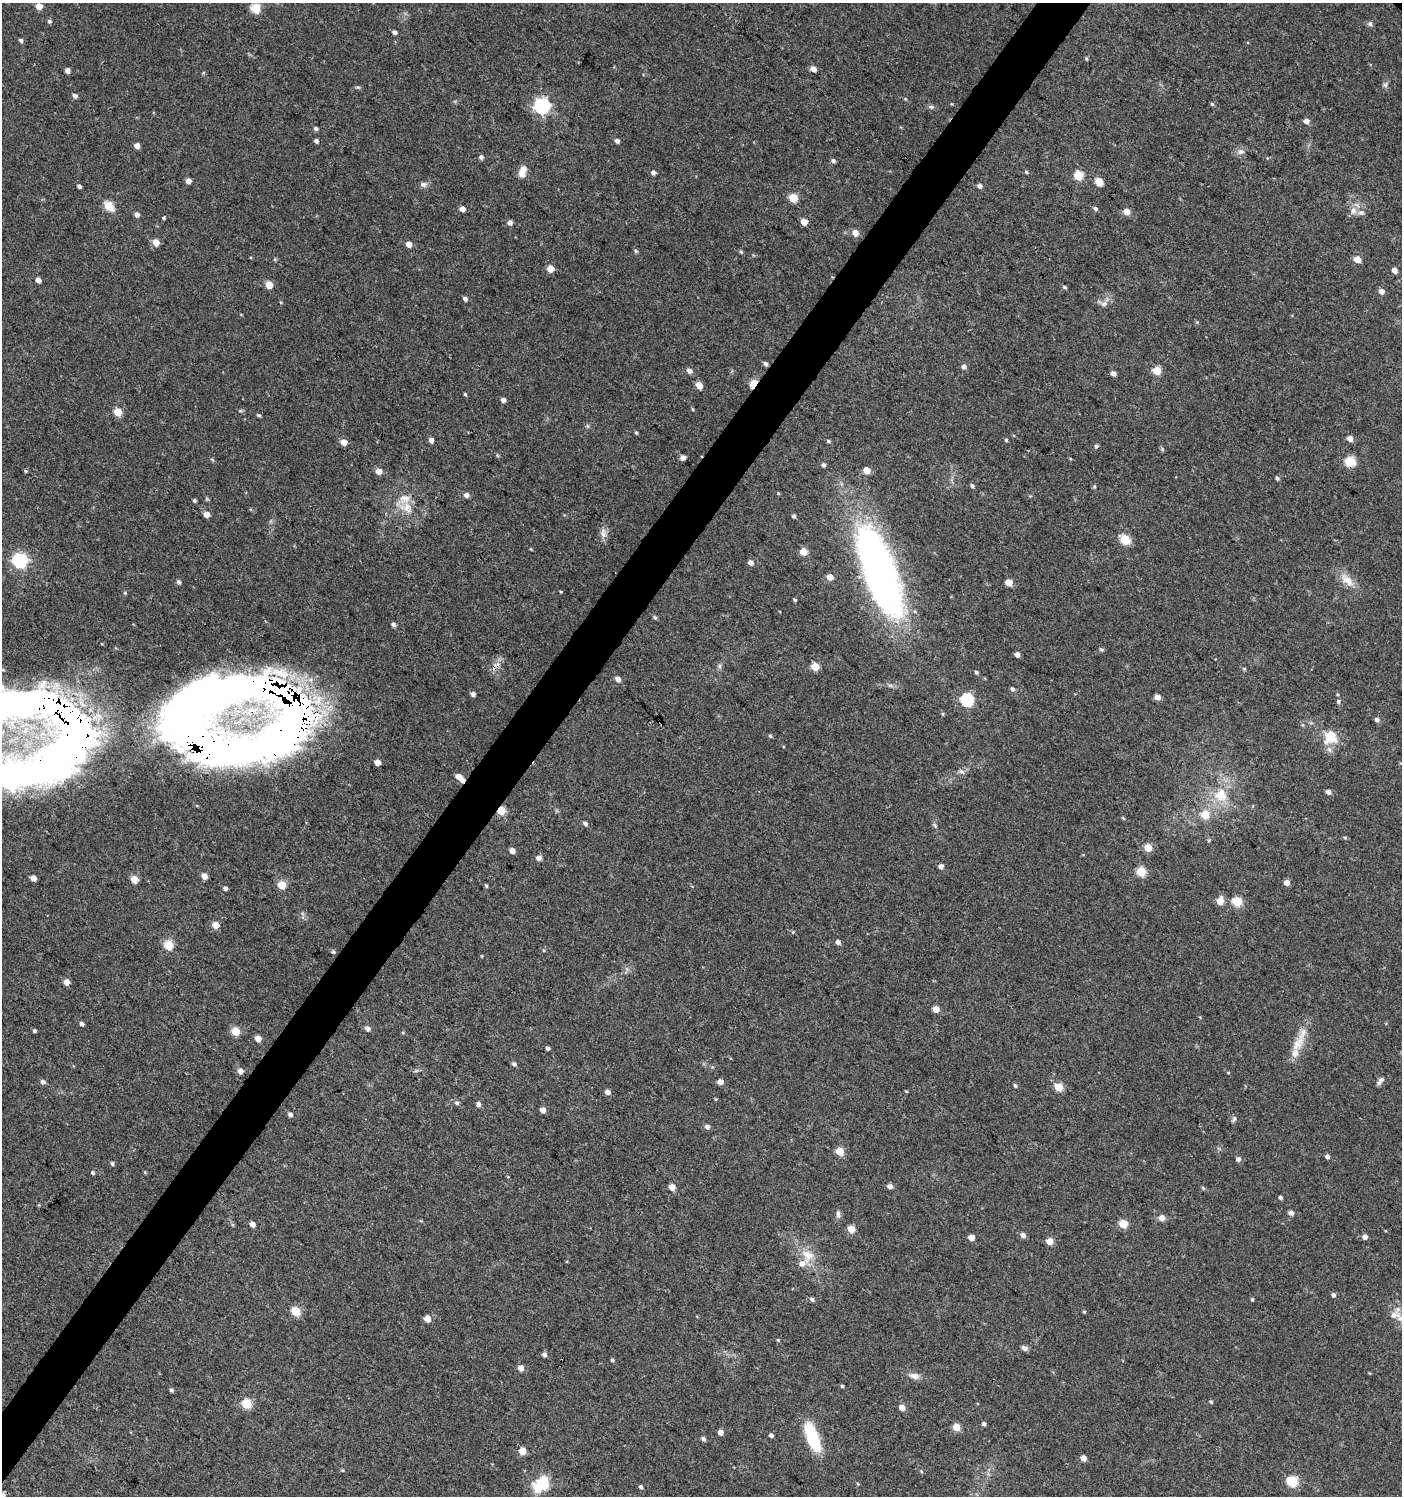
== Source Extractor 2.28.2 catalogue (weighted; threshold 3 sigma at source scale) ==
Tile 7 of 4 x 4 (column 3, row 2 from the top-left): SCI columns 3043-4442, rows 2990-4483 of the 6018 x 5985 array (HDU 1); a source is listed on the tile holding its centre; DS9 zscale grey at full resolution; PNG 1404 x 1498 px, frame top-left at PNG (2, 3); no overlay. Shown black and unused: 4% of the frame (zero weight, under 3 of 4 exposures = <1% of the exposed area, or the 3 px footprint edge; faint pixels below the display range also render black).
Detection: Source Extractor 2.28.2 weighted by HDU 2 'WHT'; one run over the whole footprint, this tile lists its part. Background 0.0233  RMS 0.004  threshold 0.018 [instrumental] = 3 sigma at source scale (4.5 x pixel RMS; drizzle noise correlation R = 1.50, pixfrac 1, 0.0396/0.0396 arcsec/px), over >= 5 px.
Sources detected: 243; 1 inside a brighter object's white glare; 2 cosmic-ray / hot-pixel residue — not listed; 5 inside a brighter listed object's ellipse — not listed separately; the other 235 listed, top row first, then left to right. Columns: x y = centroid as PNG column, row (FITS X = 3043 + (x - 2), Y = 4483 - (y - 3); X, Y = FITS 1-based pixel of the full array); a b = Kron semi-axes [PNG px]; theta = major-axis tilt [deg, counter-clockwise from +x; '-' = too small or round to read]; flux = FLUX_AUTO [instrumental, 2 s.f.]
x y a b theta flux
39 6 5 5 - 5
255 8 5 5 - 20
49 21 5 5 - 0.87
1370 24 7 6 - 1.1
394 32 5 5 - 1.1
21 40 5 4 - 0.92
1086 59 5 4 - 0.54
813 69 5 4 - 3.5
67 70 4 4 - 2.3
1385 85 7 6 - 0.98
358 87 8 4 -8 0.57
75 96 5 4 - 1.7
905 99 5 3 - 0.36
1212 104 6 4 -44 0.55
542 106 6 6 - 100
931 107 7 5 -11 0.92
1306 121 5 4 - 2.6
316 129 5 4 - 1
316 141 5 4 - 1.1
617 141 5 4 - 1.5
137 146 4 4 - 2.8
1241 152 10 8 11 1.9
481 157 5 5 - 1.3
833 161 6 5 - 0.95
522 171 13 8 68 4
653 172 5 5 - 1.3
1026 172 5 4 - 0.55
1078 176 5 5 - 16
188 181 4 4 - 3.2
1099 182 9 7 -50 3.8
423 184 9 7 -5 1.4
79 186 4 4 - 1
980 186 5 4 - 1.8
793 198 5 5 - 12
109 206 15 9 -45 4.5
1095 208 5 4 - 0.96
462 209 4 4 - 3.1
1353 211 11 8 74 2.5
1126 212 5 5 - 4
137 214 5 4 - 1.9
163 218 4 4 - 0.53
510 222 5 5 - 1.7
803 222 5 4 - 4.5
855 232 6 5 - 3.5
156 242 5 5 - 5.5
409 244 5 4 - 3.2
636 251 6 4 -45 0.69
741 252 5 4 - 0.49
275 259 6 3 72 0.45
1358 259 5 4 - 5.8
550 269 5 5 - 6.2
1395 270 5 4 - 2.3
38 280 4 4 - 2.6
269 285 5 5 - 7.7
1065 287 6 4 -28 0.64
1382 291 5 5 - 2.5
465 298 5 4 - 1.4
1104 304 9 7 35 1.6
765 364 5 4 - 1.1
964 367 5 5 - 1.6
1157 370 5 5 - 11
689 371 5 5 - 2
1114 374 5 4 - 1.7
753 384 5 4 - 16
699 385 5 4 - 5.2
465 394 4 4 - 0.5
503 400 4 4 - 1.7
692 409 5 3 - 0.39
118 412 5 5 - 12
259 415 5 4 - 0.6
588 426 6 4 -89 0.59
636 433 5 4 - 0.55
1350 439 5 5 - 2.8
431 440 5 4 - 2.1
1006 440 4 4 - 0.55
828 441 5 4 - 0.73
344 442 5 5 - 4.7
683 457 4 4 - 2.6
212 459 5 4 - 0.53
1350 462 5 5 - 25
823 465 5 4 - 1
867 470 5 5 - 7
25 471 4 3 - 0.54
378 471 5 5 - 3.6
1277 478 5 4 - 0.81
972 486 5 5 - 0.9
1094 486 5 4 - 0.52
466 495 5 5 - 1.9
194 500 4 3 - 0.65
406 507 23 13 -23 7.1
206 514 4 4 - 3.6
794 516 4 4 - 0.83
603 533 14 8 -86 2.4
1125 540 6 5 - 19
531 549 5 3 - 0.32
803 552 5 5 - 7.8
20 560 6 6 - 87
751 563 5 4 - 2.1
879 572 104 34 -69 160
830 577 5 4 - 4
1347 580 24 11 -40 5.3
178 582 5 5 - 0.91
1009 582 5 5 - 6.3
795 600 4 3 - 0.56
655 618 5 4 - 0.7
393 624 5 4 - 1.1
1101 650 6 4 -2 0.61
1017 654 4 4 - 2.2
719 666 6 6 - 0.87
815 667 5 5 - 11
1244 669 5 4 - 0.43
976 672 4 4 - 0.7
618 679 5 5 - 2.1
1012 689 5 5 - 0.96
473 694 4 4 - 1.6
201 696 123 64 66 280
1157 697 5 4 - 3.1
967 700 6 6 - 55
1338 702 5 5 - 0.78
943 714 5 3 - 0.41
1377 720 6 5 - 1.2
290 722 147 54 31 340
60 733 117 116 - 420
770 736 5 4 - 0.54
1330 737 20 19 - 9.2
377 762 4 4 - 3.5
961 772 9 5 -34 1.1
458 776 5 5 - 3.6
1328 792 5 5 - 1.4
1221 795 22 21 - 13
501 811 5 4 - 14
1205 815 5 5 - 10
1123 818 5 3 - 0.42
585 824 6 5 - 1.1
935 825 7 5 -68 0.77
1345 837 5 4 - 0.53
1148 848 5 5 - 9.8
512 851 5 4 - 2.8
539 858 6 5 - 1.6
941 866 4 4 - 2.1
1141 871 5 5 - 19
204 876 5 4 - 3.8
33 878 5 4 - 3.4
134 879 5 5 - 7.1
1287 882 5 5 - 2.6
282 885 5 5 - 13
486 886 5 3 - 0.56
225 888 4 4 - 1.3
1220 901 5 5 - 6.5
1237 902 5 5 - 21
215 925 5 4 - 5.9
793 932 5 4 - 0.47
838 942 5 4 - 1.6
169 945 5 5 - 18
333 952 5 5 - 0.68
627 969 7 4 -70 0.83
66 982 4 4 - 4.1
936 1009 5 4 - 4.9
81 1024 5 4 - 1
367 1028 5 5 - 1.8
34 1031 4 4 - 0.74
235 1031 5 5 - 13
258 1038 5 4 - 3.8
1298 1043 24 13 54 6.7
548 1048 4 4 - 0.99
514 1064 6 5 - 1
240 1071 5 4 - 2.7
416 1071 7 4 19 0.64
1228 1073 5 3 - 0.32
1380 1081 12 5 52 1.3
43 1082 6 5 - 1.3
720 1082 4 4 - 3
1015 1086 5 5 - 0.72
1059 1087 5 5 - 12
906 1091 5 3 - 0.32
607 1092 4 4 - 2.2
716 1099 4 4 - 0.39
457 1103 6 5 - 0.87
478 1104 5 4 - 1.5
543 1110 4 4 - 3
290 1115 5 5 - 1.3
1234 1119 9 5 73 0.93
707 1127 6 5 - 1.5
840 1151 5 5 - 11
1327 1156 4 4 - 1.3
1238 1159 5 5 - 1.3
112 1163 6 4 -73 0.67
93 1173 5 4 - 0.61
890 1186 5 4 - 1.9
672 1187 5 4 - 4.7
1203 1188 6 4 -46 0.5
1281 1197 4 4 - 0.95
1291 1213 5 5 - 1.9
838 1214 9 6 -86 1.4
1162 1218 7 6 - 2.3
252 1224 4 4 - 2.4
1123 1224 5 5 - 13
851 1229 5 5 - 7.1
1023 1235 6 6 - 1.6
1365 1237 4 4 - 2.1
971 1238 5 4 - 4.2
1050 1241 5 4 - 5.7
807 1255 20 17 -78 7.7
1333 1295 5 5 - 1.1
812 1299 6 5 - 0.97
1252 1299 4 3 - 0.52
296 1311 5 5 - 17
1084 1312 4 4 - 0.54
1394 1315 17 10 14 4
427 1319 5 4 - 5.1
778 1340 4 4 - 0.43
1024 1348 8 6 -35 1.3
544 1355 5 4 - 1.4
612 1360 4 4 - 0.66
521 1368 5 4 - 3.6
1369 1373 5 3 - 0.32
914 1376 14 8 -14 2.6
842 1386 4 4 - 0.55
171 1390 5 4 - 0.71
1211 1402 4 4 - 0.59
247 1404 5 5 - 18
902 1408 5 4 - 3.7
984 1424 5 4 - 0.86
956 1427 5 5 - 8.4
721 1432 4 4 - 2.7
771 1435 4 4 - 1.1
812 1437 32 11 -69 21
703 1439 5 4 - 1.1
522 1451 5 5 - 8
1083 1458 4 4 - 3.3
921 1471 5 4 - 0.46
1292 1481 6 5 - 27
541 1484 19 13 41 15
641 1487 5 4 - 0.75
3 1495 7 5 -73 1.2
Overlapping masked pixels (flux is a lower limit): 6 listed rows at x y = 753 384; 879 572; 201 696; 290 722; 60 733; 501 811
Isophote crosses this tile's border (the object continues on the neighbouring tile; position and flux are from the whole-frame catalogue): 2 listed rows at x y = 60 733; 3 1495